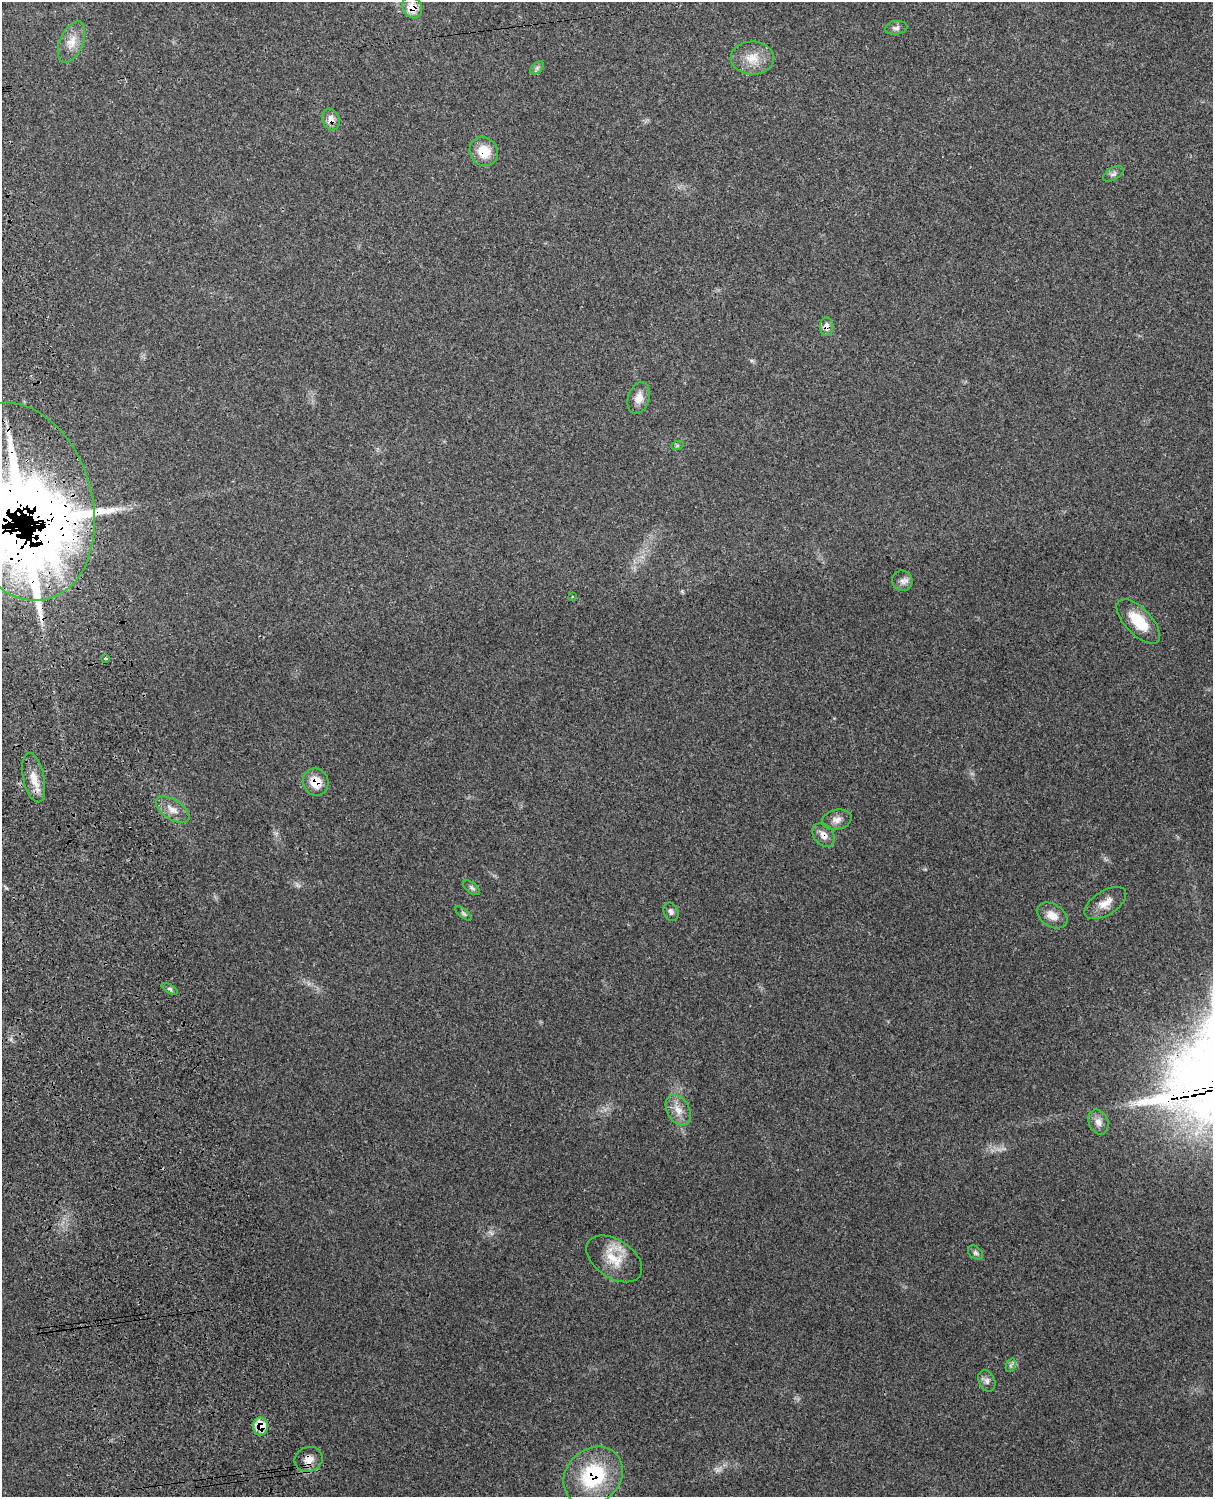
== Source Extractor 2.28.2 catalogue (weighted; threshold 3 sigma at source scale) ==
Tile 7 of 4 x 3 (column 3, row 2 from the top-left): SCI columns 2539-3749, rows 1659-3153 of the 5085 x 4920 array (HDU 1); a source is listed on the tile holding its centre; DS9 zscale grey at full resolution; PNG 1215 x 1499 px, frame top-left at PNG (2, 2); each listed source drawn as its Kron ellipse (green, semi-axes under 4 px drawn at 4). Shown black and unused: <1% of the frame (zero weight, under 3 of 4 exposures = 6% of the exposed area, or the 3 px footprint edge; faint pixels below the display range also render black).
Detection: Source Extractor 2.28.2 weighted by HDU 2 'WHT'; one run over the whole footprint, this tile lists its part. Background 0.27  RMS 0.0091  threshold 0.0411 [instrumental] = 3 sigma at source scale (4.5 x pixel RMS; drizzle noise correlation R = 1.50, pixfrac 1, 0.05/0.05 arcsec/px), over >= 5 px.
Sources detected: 41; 4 inside a brighter object's white glare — neither listed nor drawn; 1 inside a brighter listed object's ellipse — not listed separately; the other 36 listed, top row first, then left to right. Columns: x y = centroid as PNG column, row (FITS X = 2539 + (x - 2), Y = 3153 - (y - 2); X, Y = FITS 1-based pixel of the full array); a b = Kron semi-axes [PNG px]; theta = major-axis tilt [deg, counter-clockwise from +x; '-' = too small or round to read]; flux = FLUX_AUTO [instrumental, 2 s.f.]
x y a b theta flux
412 7 11 9 -61 12
896 28 11 7 8 3.2
71 42 22 11 67 12
752 58 21 16 -2 17
537 68 8 5 45 2.1
331 119 11 8 -70 7.1
484 151 15 13 -46 18
1113 174 11 6 30 3.1
826 326 9 6 -88 6.3
639 398 16 11 72 8
677 446 6 4 19 1.3
21 502 101 70 -74 870
902 581 10 10 - 4.6
572 596 3 2 - 0.69
1138 621 28 13 -46 26
105 658 3 3 - 1.9
34 778 25 10 -78 13
316 782 14 12 -67 16
173 810 19 9 -33 9
837 820 15 10 13 6.2
824 835 13 10 -53 6.5
472 888 10 5 -38 2.2
1105 903 23 12 32 11
671 912 9 7 -67 3
463 913 10 4 -40 1.7
1052 915 17 11 -32 9.7
170 989 9 4 -30 1.7
678 1110 16 11 -61 10
1098 1122 13 9 -67 6.1
975 1253 8 6 -38 2.3
614 1259 31 19 -33 24
1011 1365 7 4 71 1.9
987 1381 11 8 -65 3.9
260 1426 9 7 -84 20
309 1459 14 12 20 8.6
593 1476 32 26 43 68
Overlapping masked pixels (flux is a lower limit): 10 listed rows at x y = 412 7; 331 119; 484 151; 826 326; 21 502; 316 782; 824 835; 260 1426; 309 1459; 593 1476
Isophote crosses this tile's border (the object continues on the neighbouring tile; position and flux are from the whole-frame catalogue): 1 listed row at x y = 21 502